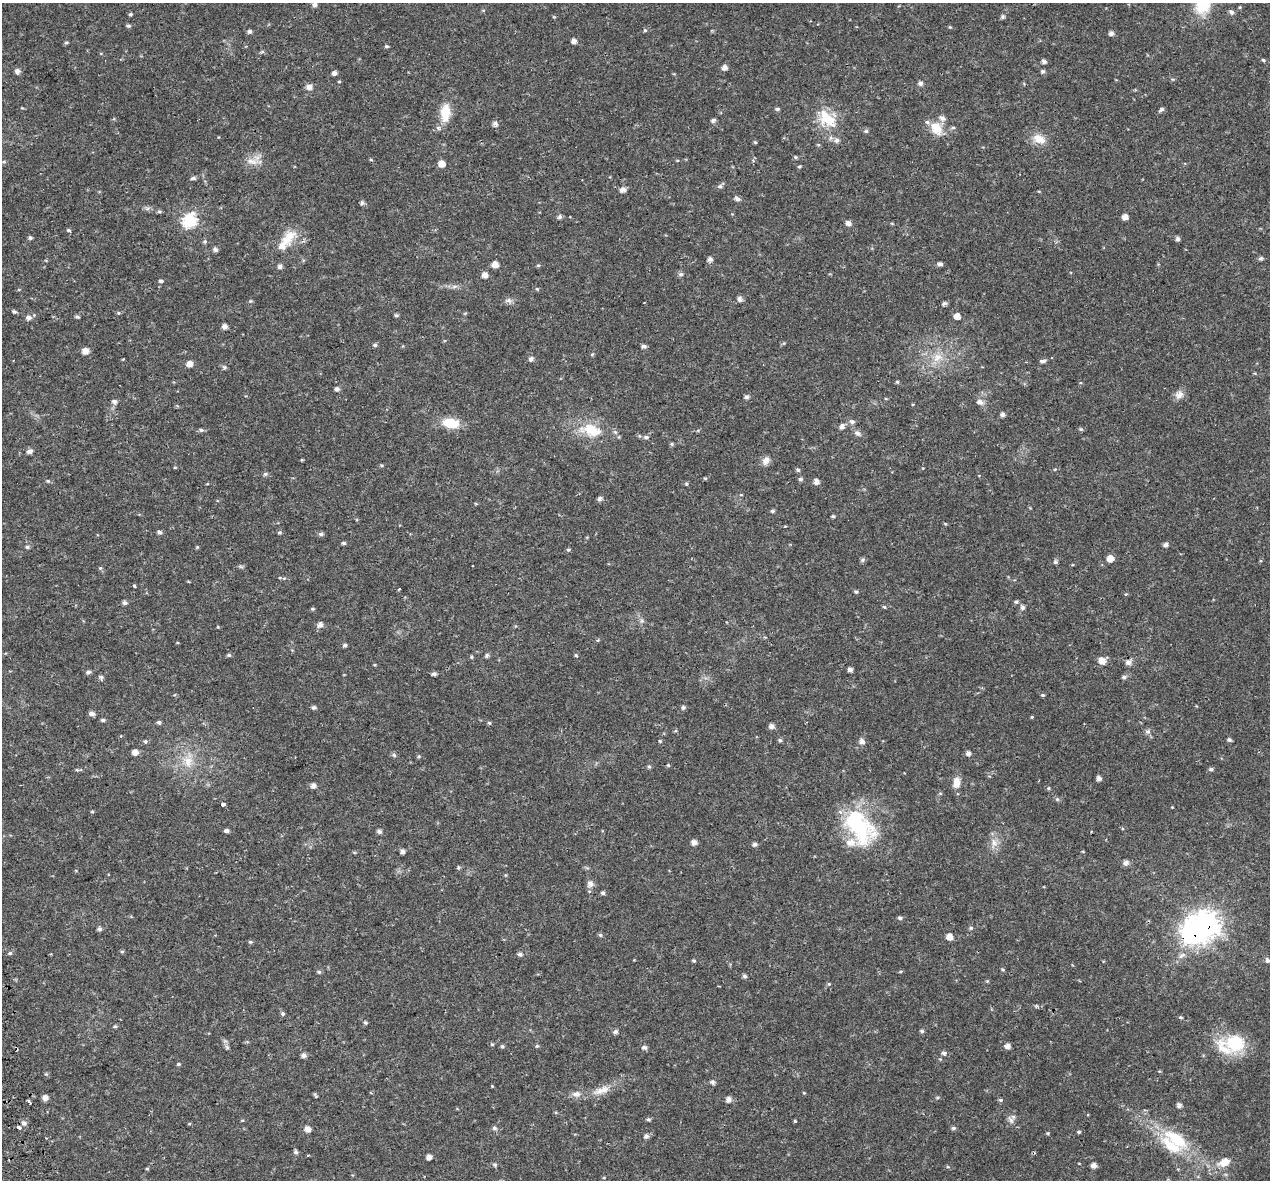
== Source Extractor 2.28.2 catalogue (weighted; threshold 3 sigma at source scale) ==
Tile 7 of 4 x 4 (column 3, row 2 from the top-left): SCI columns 2587-3854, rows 2520-3697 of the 5174 x 4987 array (HDU 1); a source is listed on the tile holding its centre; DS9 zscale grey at full resolution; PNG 1272 x 1182 px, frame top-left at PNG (2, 3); no overlay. Shown black and unused: <1% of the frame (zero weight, under 2 of 3 exposures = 5% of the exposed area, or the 3 px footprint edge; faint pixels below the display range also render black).
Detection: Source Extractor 2.28.2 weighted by HDU 2 'WHT'; one run over the whole footprint, this tile lists its part. Background 0.0266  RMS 0.0031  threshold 0.0138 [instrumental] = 3 sigma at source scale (4.5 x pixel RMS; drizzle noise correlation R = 1.50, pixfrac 1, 0.0396/0.0396 arcsec/px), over >= 5 px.
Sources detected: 273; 1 inside a brighter object's white glare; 4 cosmic-ray / hot-pixel residue — not listed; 8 inside a brighter listed object's ellipse — not listed separately; the other 260 listed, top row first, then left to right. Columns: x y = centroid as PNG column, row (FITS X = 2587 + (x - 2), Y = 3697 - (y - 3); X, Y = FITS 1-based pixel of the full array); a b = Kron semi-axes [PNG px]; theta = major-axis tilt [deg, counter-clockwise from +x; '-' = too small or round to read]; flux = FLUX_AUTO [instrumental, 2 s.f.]
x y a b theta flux
315 4 5 4 - 1.2
1203 5 23 18 75 10
1240 7 5 3 - 0.28
1231 12 7 5 -60 0.81
130 14 5 4 - 0.42
1003 16 5 5 - 0.57
128 26 5 4 - 0.55
950 27 4 4 - 0.27
645 30 5 4 - 0.38
250 31 5 5 - 0.72
1111 33 5 5 - 0.85
574 41 5 5 - 1.2
66 43 5 3 - 0.38
386 46 5 4 - 0.41
262 52 6 4 19 0.39
1263 60 5 4 - 0.35
1044 61 5 5 - 0.83
724 68 6 6 - 1.2
17 71 6 5 - 1.1
1042 71 6 5 - 0.54
334 73 5 4 - 1
339 81 5 3 - 0.25
920 83 5 5 - 1
309 87 7 6 - 1.5
777 109 6 4 13 0.51
1161 109 7 4 38 0.66
445 113 24 12 85 6
827 119 30 18 -42 9.3
713 120 6 4 28 0.67
495 124 6 5 - 0.91
936 128 17 12 -61 5.4
953 128 6 4 0 0.44
866 131 6 5 - 0.53
1039 139 17 11 -24 3.8
755 142 5 4 - 0.35
795 157 5 4 - 0.39
371 160 5 3 - 0.29
252 161 16 8 -12 2.5
4 162 5 4 - 0.4
442 164 6 5 - 2.6
799 166 5 3 - 0.33
193 178 6 4 7 0.75
720 186 5 5 - 0.65
623 190 8 6 20 1.1
737 198 8 6 -34 0.85
362 203 6 5 - 0.73
159 212 6 5 - 0.5
559 217 6 5 - 0.69
1125 217 5 5 - 1.6
190 221 7 6 - 41
848 223 6 5 - 1.3
68 230 5 4 - 0.46
30 238 5 4 - 0.61
288 238 28 15 47 6.3
1178 239 6 6 - 0.66
205 241 5 5 - 0.46
215 250 6 5 - 0.76
1261 258 6 5 - 0.57
710 259 5 5 - 1.1
495 264 7 6 - 1.7
940 264 5 4 - 0.89
538 265 5 3 - 0.33
280 266 5 5 - 0.86
681 274 6 6 - 0.62
485 275 6 6 - 1.6
161 281 5 4 - 0.6
454 286 9 4 9 0.9
537 289 5 4 - 0.35
740 299 6 5 - 1.1
508 300 10 7 -12 1
250 301 5 4 - 0.34
945 303 7 5 28 0.65
14 311 6 4 -25 0.56
118 313 5 3 - 0.29
396 315 5 4 - 0.52
957 316 7 7 - 1.8
77 317 5 4 - 0.48
28 318 7 6 - 1.2
224 327 5 5 - 1.4
375 345 5 4 - 0.61
644 346 6 5 - 0.77
85 351 6 5 - 2.3
937 357 15 11 42 4.2
531 359 6 5 - 0.81
1043 361 7 4 6 0.81
189 364 6 5 - 2
224 367 6 6 - 0.54
897 382 5 4 - 0.38
337 389 5 5 - 0.91
1179 395 12 10 34 1.9
746 397 6 5 - 0.75
114 401 7 6 - 0.98
980 402 12 8 -17 1.4
1002 414 5 5 - 0.89
852 422 9 6 -11 0.87
451 423 17 10 -8 7.6
842 426 7 6 - 1.1
591 429 27 18 -13 9.5
1081 429 5 5 - 0.41
201 430 6 5 - 0.56
857 433 10 6 -21 1
646 437 8 5 6 0.8
672 444 5 4 - 0.43
30 451 7 5 10 1.1
766 461 11 9 60 1.7
175 467 5 3 - 0.24
1055 469 6 3 18 0.31
798 470 5 5 - 0.48
265 474 6 5 - 0.57
705 478 6 4 18 0.35
800 479 5 5 - 0.62
48 481 5 4 - 0.42
816 482 6 5 - 1.3
600 499 6 5 - 0.84
772 511 5 4 - 0.52
833 516 5 4 - 0.42
160 532 6 5 - 0.72
279 532 6 5 - 0.43
321 534 7 5 2 0.72
344 543 5 4 - 0.49
1166 545 6 5 - 0.77
27 547 6 4 11 0.55
197 547 4 4 - 0.29
568 550 5 4 - 0.43
1110 558 6 6 - 2.2
863 560 6 5 - 0.61
1055 562 6 6 - 0.54
100 568 5 5 - 0.41
284 578 6 3 18 0.39
134 586 3 3 - 1.1
399 589 3 2 - 0.36
856 592 6 4 -27 0.43
1016 602 5 5 - 0.53
125 603 5 5 - 0.84
884 607 5 4 - 0.36
1022 607 7 6 - 0.82
313 609 5 4 - 0.4
320 625 7 6 - 1.3
598 640 5 3 - 0.29
345 645 5 4 - 0.56
229 655 5 4 - 0.43
487 655 6 5 - 0.59
576 655 5 4 - 0.33
471 657 5 4 - 0.37
1102 661 8 7 - 2.4
1128 662 7 6 - 1.2
850 669 4 4 - 0.97
88 672 6 4 19 0.75
434 674 5 4 - 0.7
101 677 6 5 - 0.62
1124 677 6 4 2 0.63
1042 695 5 4 - 0.43
314 707 5 4 - 0.65
683 707 5 5 - 0.65
91 713 6 5 - 1.2
1032 717 4 4 - 0.26
103 720 5 4 - 0.62
159 722 5 5 - 0.61
489 723 5 4 - 0.38
771 726 6 6 - 1.1
1148 732 7 7 - 0.91
121 736 4 3 - 0.31
780 740 5 5 - 0.51
1229 740 5 4 - 0.66
145 741 5 5 - 0.5
660 741 4 3 - 0.3
862 741 8 7 - 1.1
135 752 6 5 - 1.9
968 753 5 5 - 1
394 755 6 6 - 0.59
188 762 18 13 -72 4.9
668 765 5 4 - 0.32
649 767 5 5 - 0.45
1211 769 6 4 9 0.62
77 770 5 4 - 0.35
1099 778 6 5 - 0.95
956 783 13 8 85 3
313 786 6 5 - 1.2
1049 788 5 3 - 0.32
1057 799 6 5 - 0.55
223 804 4 3 - 1.8
92 812 5 3 - 0.31
859 827 46 27 -53 28
226 831 5 4 - 0.82
379 831 5 4 - 0.88
694 842 5 5 - 1.4
994 843 12 9 -77 2.4
754 844 6 5 - 0.71
402 851 5 5 - 0.9
1126 863 8 6 51 1
458 867 3 3 - 0.93
590 884 7 7 - 1.5
603 893 5 4 - 0.6
900 918 5 5 - 0.59
1205 924 11 10 - 170
971 928 5 4 - 0.46
99 929 5 5 - 0.79
600 935 5 5 - 0.49
949 937 5 5 - 2.6
250 942 6 4 -19 0.41
122 951 6 4 0 0.37
10 953 5 5 - 0.48
520 954 6 5 - 0.76
1182 955 12 6 31 1.5
1267 960 6 5 - 0.78
694 961 4 4 - 0.42
1002 969 5 3 - 0.33
901 971 5 3 - 0.29
319 972 6 4 -15 0.51
745 976 5 5 - 0.63
987 981 4 4 - 0.3
829 984 5 4 - 0.35
283 1013 5 5 - 0.58
1180 1017 5 4 - 0.4
365 1023 5 5 - 0.44
115 1026 5 4 - 0.39
922 1031 5 4 - 0.48
615 1032 7 5 22 0.81
1235 1043 24 23 - 14
492 1044 5 4 - 0.34
502 1046 5 4 - 0.45
537 1046 5 4 - 0.4
1007 1046 6 5 - 1.4
227 1047 7 4 -46 0.64
644 1047 6 5 - 0.87
944 1053 7 5 7 0.74
304 1055 5 5 - 1.1
178 1064 5 4 - 0.43
713 1082 6 6 - 0.74
492 1086 4 4 - 0.22
601 1090 27 9 19 4
804 1093 5 3 - 0.25
576 1094 11 8 1 1.7
937 1097 5 3 - 0.33
45 1098 5 5 - 1.7
728 1099 6 5 - 1.5
1000 1100 5 5 - 0.43
29 1101 4 3 - 0.88
1179 1105 6 5 - 0.97
648 1120 5 5 - 0.51
1011 1120 12 6 -57 1.2
795 1121 3 3 - 0.86
23 1123 5 5 - 1
189 1124 5 3 - 0.25
19 1128 4 3 - 2.3
494 1128 6 5 - 0.7
953 1128 6 4 0 0.59
307 1129 6 5 - 1.7
1079 1132 5 4 - 0.42
1048 1133 5 3 - 0.32
646 1136 6 6 - 0.79
1176 1139 40 16 -36 15
296 1152 6 5 - 0.65
308 1155 3 3 - 0.25
429 1157 5 5 - 1.4
1224 1162 16 10 22 3.6
495 1165 6 6 - 0.56
1094 1165 5 5 - 1.3
948 1167 6 3 -18 0.32
147 1169 5 3 - 0.29
Overlapping masked pixels (flux is a lower limit): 1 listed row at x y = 1205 924
Isophote crosses this tile's border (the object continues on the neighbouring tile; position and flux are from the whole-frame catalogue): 1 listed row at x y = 1203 5